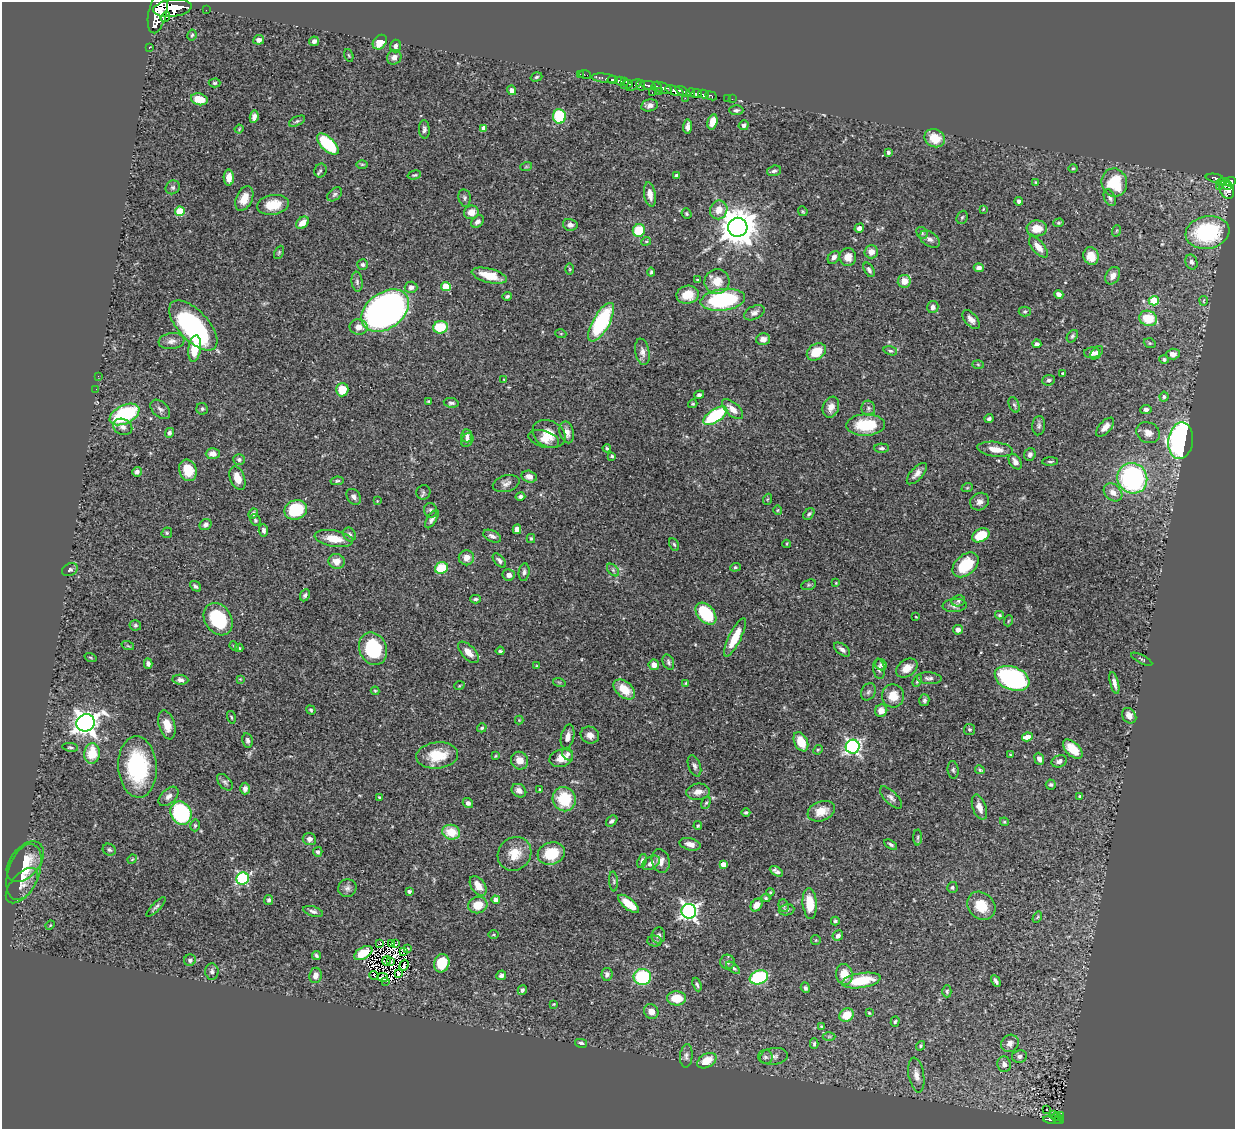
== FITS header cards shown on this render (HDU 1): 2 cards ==
NAXIS1  =                 1233
NAXIS2  =                 1127

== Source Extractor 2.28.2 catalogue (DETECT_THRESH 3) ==
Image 1233 x 1127 px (HDU 1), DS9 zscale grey, 1 PNG px = 1 image px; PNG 1237 x 1131 px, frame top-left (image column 1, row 1127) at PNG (2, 2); each listed source drawn as its Kron ellipse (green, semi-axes under 4 px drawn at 4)
Background 0.83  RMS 0.022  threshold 0.0672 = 3 sigma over >= 5 px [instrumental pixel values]
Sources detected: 439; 6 with non-positive FLUX_AUTO (blend fragments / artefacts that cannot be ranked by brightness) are neither listed nor drawn; the other 433 listed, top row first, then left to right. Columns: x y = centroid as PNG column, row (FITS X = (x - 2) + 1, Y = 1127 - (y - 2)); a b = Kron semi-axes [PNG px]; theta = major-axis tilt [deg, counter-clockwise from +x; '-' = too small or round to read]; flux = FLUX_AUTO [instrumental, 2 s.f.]
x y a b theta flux
172 8 19 8 7 4400
206 10 2 2 - 9.4
158 11 22 9 77 4400
165 17 5 3 - 270
192 35 5 4 - 2.1
259 40 5 5 - 6.7
314 41 5 4 - 5.7
380 42 8 6 49 23
396 46 6 5 - 4.8
149 47 3 2 - 18
349 55 6 4 -70 1.7
394 57 7 7 - 7.2
580 74 2 2 - 14
585 74 6 2 -18 14
536 77 6 4 18 2.5
605 78 13 4 -7 460
612 80 5 4 - 290
620 81 5 4 - 300
625 81 4 2 - 150
215 83 6 4 0 2.4
627 85 6 2 20 160
634 85 8 3 31 130
641 85 5 3 - 310
648 85 8 4 -10 290
657 87 5 4 - 370
662 88 10 5 -21 230
512 90 5 4 - 7
659 91 3 2 - 75
674 91 9 4 -18 1100
683 91 8 3 -26 420
652 93 2 2 - 8
691 93 4 3 - 370
696 93 5 4 - 430
703 94 5 3 - 130
711 96 6 3 -25 260
685 98 2 2 - 13
727 98 3 2 - 33
199 99 8 6 -14 22
732 99 2 2 - 8.2
649 105 8 6 11 5.9
736 110 7 5 -1 3.4
559 116 7 6 - 99
254 117 6 4 79 5.6
297 121 9 4 25 3
712 122 8 5 75 18
744 125 5 5 - 4
688 126 7 4 86 6.8
484 128 4 4 - 11
239 129 4 3 - 1.3
424 129 9 5 -87 4.6
935 138 10 9 - 30
328 144 13 6 -44 95
888 153 4 4 - 3.1
362 164 5 3 - 1.6
526 167 6 3 19 1.7
1073 168 4 4 - 1.8
320 170 7 6 - 3.1
774 171 7 5 18 3.7
414 175 7 4 15 2.2
676 176 4 4 - 3.8
229 178 8 5 -87 12
1215 178 9 3 -8 200
1036 182 4 3 - 1.7
1224 182 6 3 -1 130
1231 182 5 4 - 490
1114 183 14 12 -73 82
1227 185 4 3 - 220
1219 186 2 2 - 36
173 187 7 6 - 3.6
1227 190 10 6 -63 490
335 194 8 5 40 3.8
650 194 12 5 -81 13
244 198 13 8 65 21
465 198 9 6 -79 3.6
1110 198 9 5 -65 5.3
1019 201 4 4 - 4.9
273 205 16 9 9 34
983 209 4 3 - 1.2
719 210 9 8 - 17
180 211 5 4 - 56
803 211 5 4 - 1.9
471 212 7 6 - 15
687 214 5 4 - 2.5
962 217 7 5 67 2.3
478 221 7 5 42 5.5
302 223 7 5 42 16
1059 223 5 4 - 2
570 225 7 6 - 7.2
738 227 10 9 - 3900
859 228 5 4 - 6.4
1037 228 10 8 2 24
639 230 6 6 - 52
1116 231 6 3 71 1.7
1207 232 22 16 9 140
922 233 6 5 - 2.7
930 239 11 7 -33 6.8
646 241 5 3 - 1.7
1038 247 13 6 -50 14
279 252 7 4 64 2.2
871 252 7 6 - 13
1091 256 9 7 -69 20
834 257 7 5 50 6.4
848 257 9 8 - 13
1191 262 7 6 - 4.7
362 264 5 5 - 3.9
979 268 5 4 - 5.9
569 269 6 3 -89 1.7
869 270 8 4 -60 4.1
651 272 4 3 - 2.3
489 276 18 7 -14 32
1113 276 9 6 61 8.9
697 280 3 2 - 1.3
717 281 12 12 - 24
904 281 6 6 - 20
357 282 10 5 -85 4.1
411 287 6 5 - 5.8
446 287 5 4 - 52
1059 294 5 4 - 7.1
688 295 11 9 10 25
507 296 4 3 - 2.6
723 300 22 10 7 190
1154 301 5 4 - 65
1204 301 4 2 - 1.3
933 307 6 5 - 6.7
385 311 26 18 35 680
1025 311 6 5 - 2.2
754 313 11 6 26 6.6
1148 318 9 7 -20 46
971 319 11 6 -48 8.1
601 322 22 8 60 160
193 325 31 15 -47 240
359 327 9 7 -9 12
440 327 7 6 - 54
561 334 5 3 - 1.4
1072 336 7 5 53 3.1
763 339 7 6 - 10
171 341 13 8 7 8.4
1150 343 6 4 -21 2.6
1037 344 4 4 - 4.4
195 349 13 6 82 39
890 351 7 4 -16 3.1
642 352 13 7 -79 8.2
816 352 10 7 36 31
1092 353 8 5 3 7.9
1097 353 8 5 48 4.6
1173 354 6 5 - 9.8
1164 360 4 4 - 3.3
978 364 5 3 - 1.7
1063 373 3 3 - 1.7
98 376 2 2 - 0.74
504 380 4 2 - 1.1
1049 380 6 5 - 3.9
96 389 3 2 - 1.1
342 390 7 6 - 31
699 395 5 4 - 3.6
1164 397 5 4 - 2.4
428 401 3 2 - 1.3
451 403 7 4 -9 3.9
693 404 5 3 - 1.9
1014 405 8 5 -67 3.1
831 407 11 8 70 11
868 408 7 7 - 4.2
160 409 11 7 -44 5.7
202 409 6 5 - 2.8
733 409 13 6 -42 16
1146 409 6 4 9 5.2
124 414 16 9 26 140
715 416 14 6 34 110
989 419 4 3 - 3.1
866 425 19 10 2 63
1039 426 9 6 84 4.2
123 427 10 8 -26 7.6
1105 427 12 6 48 11
567 432 11 7 -76 10
169 433 5 4 - 4.2
1148 433 12 10 -27 13
549 434 17 13 -27 22
467 436 6 5 - 5.1
544 439 16 8 -17 14
467 440 7 5 58 4.2
1181 441 18 12 81 430
607 448 4 3 - 2
882 448 7 4 -1 3.4
995 449 18 7 -7 17
213 454 7 5 1 10
1030 454 6 5 - 4.3
612 456 3 3 - 1.9
239 460 6 5 - 3.3
1050 461 8 3 3 2.2
1015 462 8 5 -57 7.7
188 470 11 8 -72 33
137 472 5 5 - 4.8
917 474 13 6 48 8.9
529 477 8 6 -15 8.7
237 478 12 7 -70 20
1132 478 15 14 - 280
337 481 6 4 10 2.6
506 484 14 8 16 7.9
967 488 6 3 18 1.9
423 492 7 7 - 3.4
1113 492 10 8 -40 12
520 496 5 4 - 3.8
354 497 8 6 -52 5.6
768 499 6 3 69 1.7
377 501 4 4 - 1.1
980 502 10 8 28 7.4
296 510 11 9 20 76
431 510 7 6 - 4.2
778 510 5 3 - 1.3
253 513 5 4 - 4.8
809 514 6 4 51 3.3
432 519 10 4 59 5.7
255 520 6 5 - 2.6
206 525 6 5 - 4.9
517 529 5 4 - 7.8
263 530 6 5 - 4.1
167 533 5 5 - 2.2
349 534 7 6 - 4.9
981 535 9 6 27 40
492 536 9 5 -25 6.6
531 538 4 4 - 2.1
334 539 19 8 -10 29
674 544 7 4 -62 2.4
787 544 4 3 - 1.3
466 558 7 7 - 14
499 560 8 4 -49 4.2
337 561 8 7 - 14
966 565 15 10 41 54
735 567 5 4 - 2.1
441 568 6 5 - 49
70 570 8 6 25 4.1
613 570 7 4 -46 3.6
524 572 9 5 82 4.2
509 575 6 5 - 8.8
836 583 3 2 - 1.3
809 585 8 5 19 2.1
195 586 6 4 -41 4
305 595 6 4 64 3.3
476 599 5 4 - 3.2
958 601 7 5 14 3.1
955 605 12 6 5 6.5
706 614 12 8 -48 82
999 615 4 3 - 2.4
916 617 3 2 - 1
218 619 17 13 -56 96
1008 621 5 3 - 1.5
135 625 6 5 - 2.5
958 630 5 4 - 5.7
735 637 21 6 64 32
128 646 6 4 -19 1.7
234 646 5 4 - 1.8
239 648 4 4 - 1.9
373 649 17 13 -66 100
842 649 9 5 -37 5.9
500 651 4 3 - 2.4
468 652 13 6 -46 12
90 657 6 3 -19 1.5
1142 659 12 2 -26 1.8
668 662 8 5 -67 3.7
148 664 5 4 - 5.1
654 665 5 5 - 11
881 665 6 5 - 3.2
537 666 3 3 - 1.5
907 668 12 8 35 15
879 669 10 5 -83 5.1
929 678 13 5 -5 5.4
1012 678 18 11 -21 260
240 679 4 4 - 1.2
180 680 8 5 -6 5.4
917 681 6 4 68 2.3
559 682 6 4 -18 1.8
686 683 4 4 - 1.8
1114 683 11 4 -75 7.1
459 686 5 3 - 1.4
624 689 12 8 -39 30
375 691 4 4 - 1.7
868 692 9 7 63 4.3
893 696 11 11 - 22
924 700 6 5 - 3.4
311 710 5 4 - 2.5
881 711 6 6 - 12
1129 716 8 6 -56 9.6
231 717 6 3 -76 1.8
519 720 4 4 - 1.3
86 723 9 8 - 1400
167 725 15 8 -74 21
482 728 5 4 - 2.4
970 729 5 5 - 2.8
590 735 9 8 - 9.6
567 737 12 6 78 9.6
1027 737 5 4 - 29
247 740 7 5 -80 3.8
801 742 10 6 -64 27
70 747 8 4 -9 2.1
853 747 7 7 - 390
1073 749 12 6 -44 30
818 750 5 4 - 1.8
92 753 10 8 84 37
568 754 6 5 - 3.8
437 755 21 13 6 48
1011 755 4 3 - 1.6
495 756 4 3 - 1.5
561 758 12 8 16 18
1039 759 6 5 - 7.1
520 761 9 8 - 15
1059 761 8 6 22 6.8
694 766 11 6 -69 4.9
137 767 31 19 -86 140
953 770 9 5 -83 3.5
980 770 5 3 - 2.1
225 782 10 6 -48 4.1
1051 785 5 5 - 3
245 789 6 5 - 5.7
540 790 4 3 - 1.9
519 791 8 6 -33 7.3
698 792 11 8 6 11
169 796 12 7 44 7.4
1080 796 3 3 - 2.5
379 797 3 2 - 1.3
891 798 14 6 -46 6
564 799 12 11 - 58
468 803 5 5 - 5.7
706 803 6 4 61 2.3
979 807 13 6 -71 12
821 811 14 9 21 19
746 812 4 3 - 2.6
181 813 12 10 -64 160
612 821 6 4 43 3.7
1004 822 4 4 - 1.7
195 825 6 4 76 2.2
698 826 4 3 - 1.9
451 832 9 7 -10 35
918 837 8 4 89 2.5
309 839 6 6 - 7
690 844 11 6 -14 11
891 845 7 4 -32 3.4
109 850 7 5 -29 3.3
318 852 5 4 - 3.4
551 853 14 11 17 53
515 854 18 16 48 28
132 859 5 4 - 1.6
642 861 7 4 71 3.8
661 861 12 8 -74 11
25 862 23 14 51 33
651 863 10 6 31 7.5
723 864 4 4 - 11
776 871 7 4 -30 5.4
24 872 29 15 71 38
243 879 6 6 - 170
613 881 10 4 -85 2.6
22 886 21 11 50 16
478 886 11 6 -54 16
952 887 5 5 - 2.8
347 888 9 8 - 5.5
409 891 4 3 - 4.2
770 892 4 3 - 1.6
766 898 4 4 - 2.1
269 900 5 4 - 3.5
496 900 4 4 - 12
810 903 15 7 -85 30
629 904 13 5 -38 22
478 905 9 8 - 27
757 905 7 5 54 11
783 906 6 5 - 3.2
981 906 15 12 -45 30
156 907 13 3 46 3.6
786 910 8 5 8 4.5
313 911 10 5 -17 5
689 911 7 7 - 550
1037 917 6 4 59 1.8
835 921 4 4 - 2.8
50 925 5 4 - 1.5
494 935 5 3 - 1.4
658 935 8 7 - 4.4
838 936 6 5 - 6.1
816 940 5 5 - 1.8
655 941 7 5 -2 3.2
380 943 3 2 - 0.78
391 943 3 2 - 1.7
396 944 3 2 - 4.3
408 949 3 2 - 1.5
404 951 3 2 - 1.9
363 953 10 5 30 29
316 956 5 3 - 2.8
190 960 6 5 - 4.3
386 961 4 2 - 1.5
391 962 3 3 - 2.3
727 962 7 7 - 4.9
442 963 9 7 72 43
404 965 6 2 72 1.4
733 968 8 4 -38 3.9
212 972 8 6 -85 4.9
398 973 4 2 - 1.7
607 974 6 5 - 5.5
315 975 8 6 83 8.5
374 975 5 2 - 0.14
501 975 5 4 - 5.4
844 975 10 8 -79 24
382 977 5 2 - 3.5
642 977 9 8 - 100
759 977 9 7 19 120
385 981 2 2 - 0.44
861 981 20 7 9 55
996 981 6 3 -62 4.2
697 985 7 4 -69 2.8
805 988 5 4 - 3.2
522 990 5 4 - 3.2
947 991 6 4 -90 2.5
676 998 9 7 -3 32
554 1004 3 2 - 1.3
651 1011 8 7 - 12
869 1013 4 3 - 1.6
847 1015 7 6 - 28
895 1022 5 4 - 2.1
822 1027 4 3 - 2
829 1036 6 4 1 2
581 1043 6 4 -12 5
1010 1043 9 8 - 8.5
814 1044 5 3 - 2.4
920 1046 5 4 - 2.4
686 1056 12 6 85 5.4
774 1056 14 8 7 8.6
1019 1056 7 6 - 5.7
765 1057 7 7 - 4.7
707 1061 10 6 29 29
1004 1064 8 7 - 7.4
916 1075 17 7 -80 12
1046 1110 3 2 - 3.6
1054 1115 3 2 - 8.3
1061 1115 3 3 - 25
1057 1117 3 3 - 23
1052 1120 9 3 -5 130
1059 1120 5 3 - 79
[6 non-positive-flux detections neither listed nor drawn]